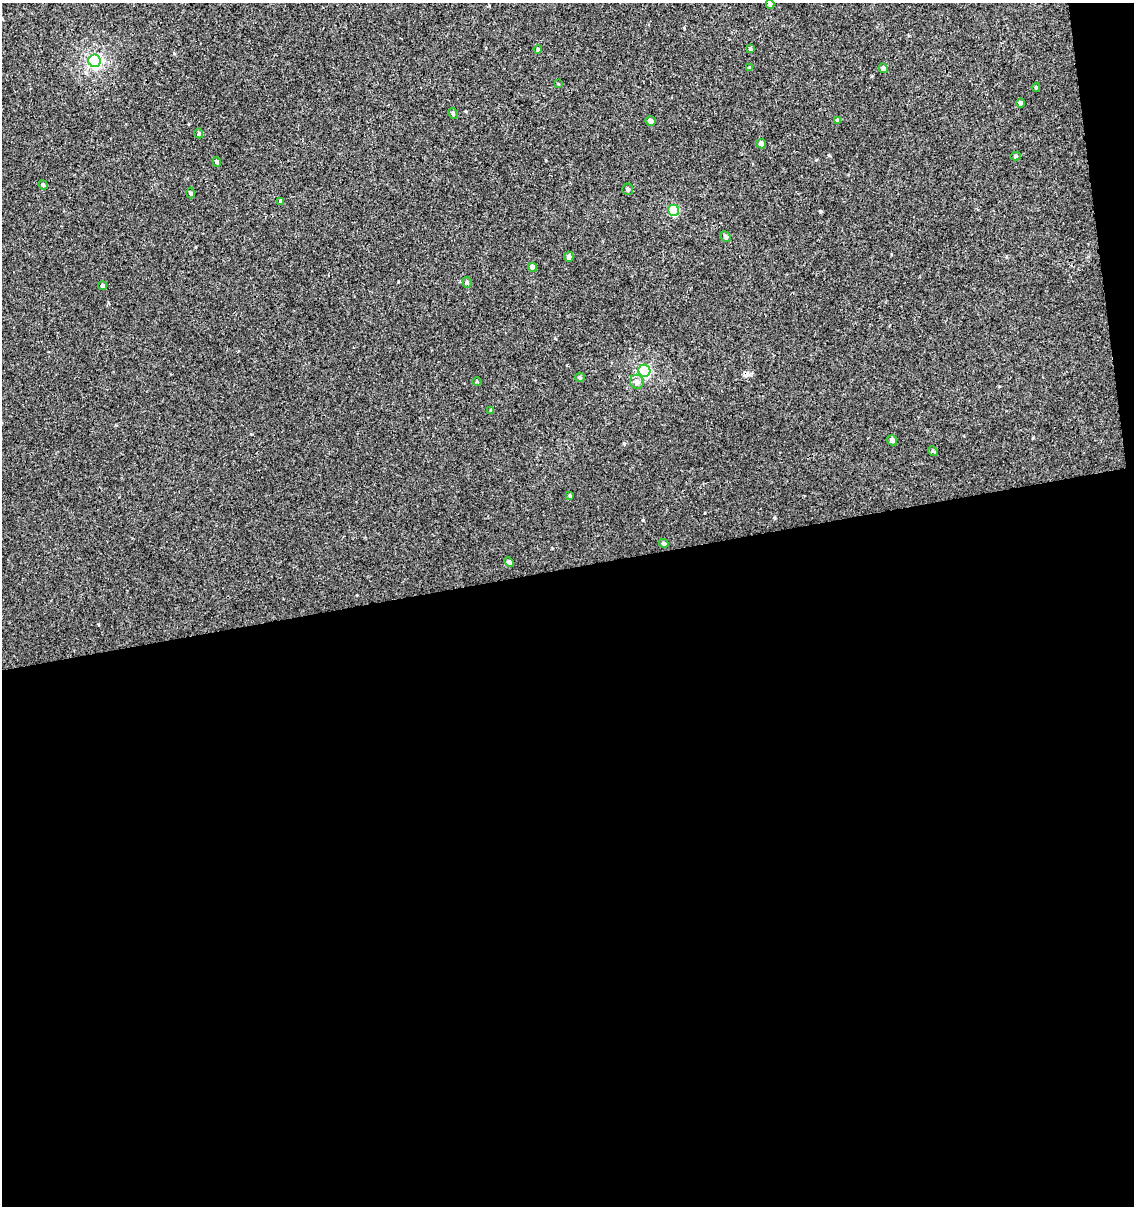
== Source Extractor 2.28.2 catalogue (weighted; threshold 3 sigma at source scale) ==
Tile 16 of 4 x 4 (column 4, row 4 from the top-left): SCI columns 3477-4608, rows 48-1251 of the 4644 x 4910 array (HDU 1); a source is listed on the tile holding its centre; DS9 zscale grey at full resolution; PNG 1136 x 1208 px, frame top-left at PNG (2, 3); each listed source drawn as its Kron ellipse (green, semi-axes under 4 px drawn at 4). Shown black and unused: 54% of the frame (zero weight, under 3 of 4 exposures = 4% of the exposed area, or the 3 px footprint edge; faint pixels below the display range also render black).
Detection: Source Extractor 2.28.2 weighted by HDU 2 'WHT'; one run over the whole footprint, this tile lists its part. Background 5.43e-06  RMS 0.0026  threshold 0.0117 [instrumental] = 3 sigma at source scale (4.5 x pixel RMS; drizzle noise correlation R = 1.50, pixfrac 1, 0.0396/0.0396 arcsec/px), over >= 5 px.
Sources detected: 37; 1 cosmic-ray / hot-pixel residue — neither listed nor drawn; the other 36 listed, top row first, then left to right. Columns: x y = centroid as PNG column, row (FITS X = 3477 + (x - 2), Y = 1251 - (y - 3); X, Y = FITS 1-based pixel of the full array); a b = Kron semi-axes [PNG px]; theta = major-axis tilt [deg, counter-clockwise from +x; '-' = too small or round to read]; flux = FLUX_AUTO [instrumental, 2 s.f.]
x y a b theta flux
770 4 4 4 - 0.98
538 49 4 3 - 0.3
750 49 4 4 - 0.37
95 61 6 6 - 52
749 67 4 3 - 0.23
883 68 5 4 - 0.74
558 84 3 3 - 0.21
1036 87 4 4 - 0.26
1020 103 5 4 - 0.73
453 113 6 4 -64 0.44
837 120 3 3 - 0.32
651 121 5 5 - 1
199 133 5 4 - 0.34
761 144 5 4 - 0.82
1016 156 5 4 - 0.36
217 162 5 3 - 0.46
43 185 5 4 - 0.3
628 189 6 5 - 0.52
191 193 5 3 - 0.28
281 201 4 4 - 0.45
674 210 5 5 - 12
725 237 6 5 - 0.59
569 257 5 4 - 0.74
532 267 4 4 - 1.1
467 282 5 4 - 0.47
103 286 4 4 - 0.51
644 371 6 6 - 29
580 377 5 4 - 0.35
477 382 5 3 - 0.22
637 382 7 7 - 1.1
491 411 4 4 - 0.26
892 440 5 5 - 0.82
933 451 5 4 - 0.35
570 496 4 3 - 0.32
664 543 5 4 - 0.5
509 562 5 4 - 0.56
Isophote crosses this tile's border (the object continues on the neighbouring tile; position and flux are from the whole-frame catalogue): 1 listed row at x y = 770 4